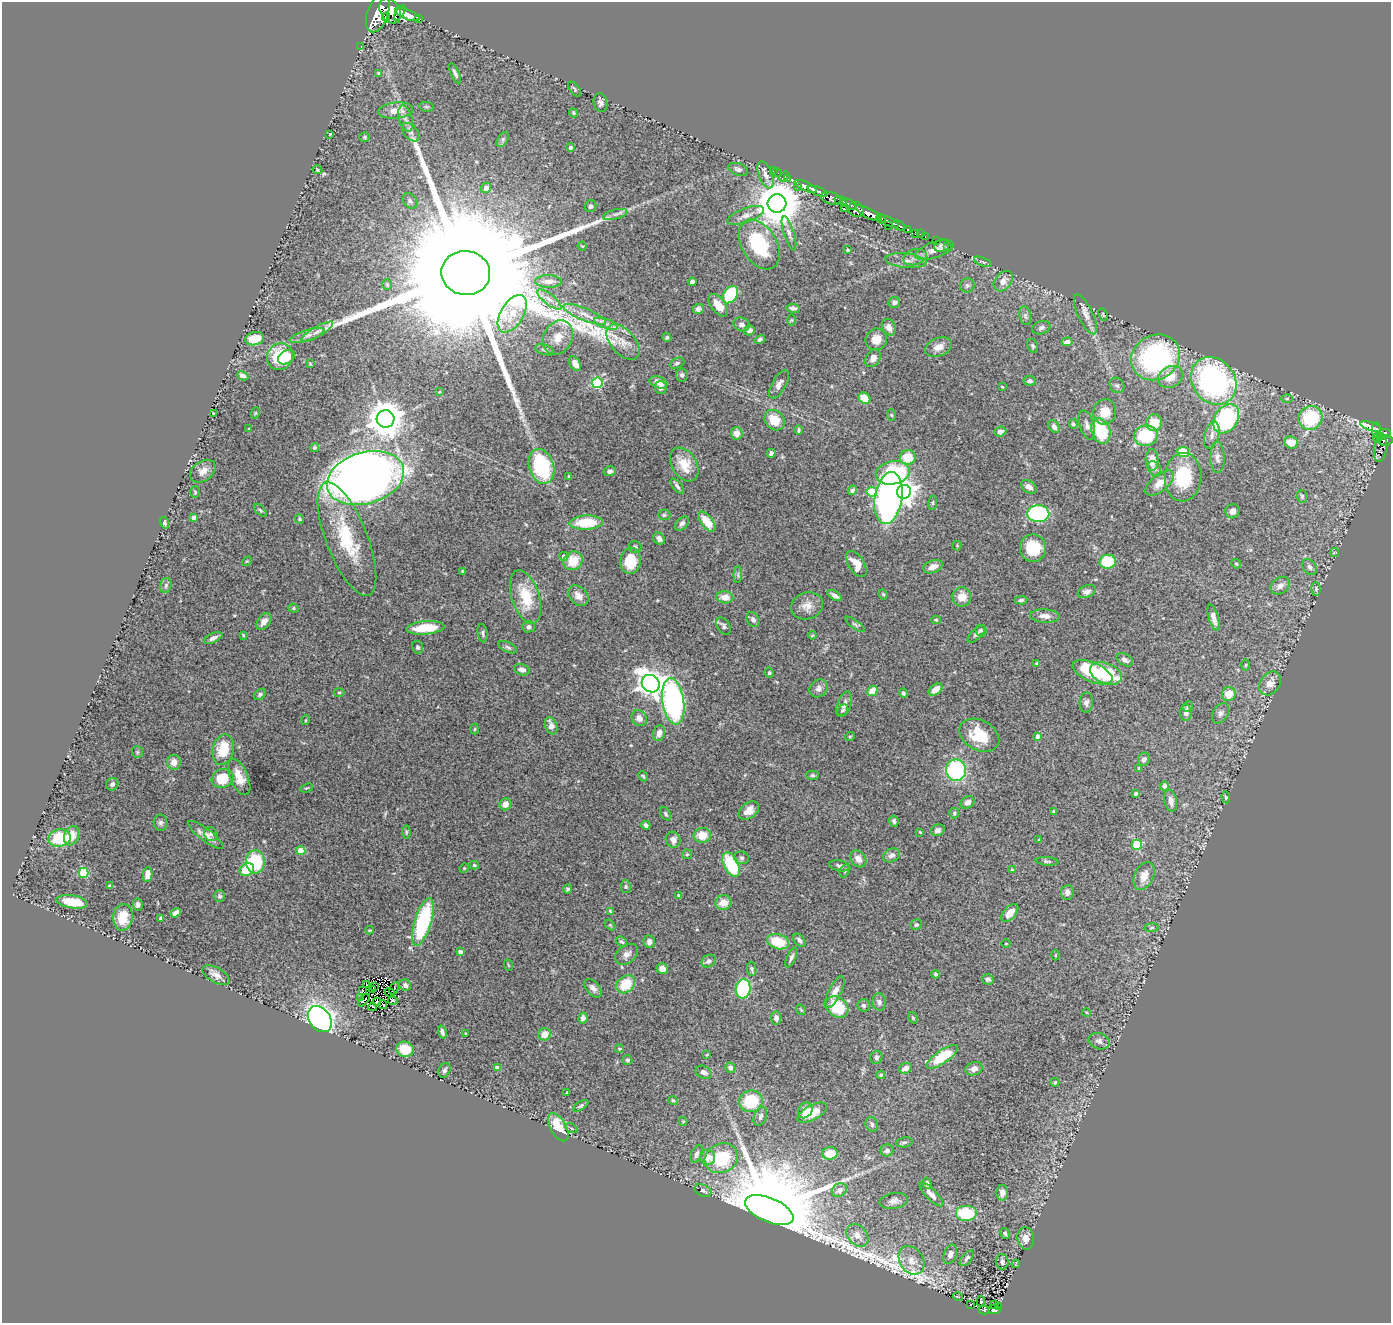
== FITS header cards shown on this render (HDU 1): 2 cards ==
NAXIS1  =                 1389
NAXIS2  =                 1321

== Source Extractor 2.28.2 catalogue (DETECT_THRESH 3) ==
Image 1389 x 1321 px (HDU 1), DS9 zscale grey, 1 PNG px = 1 image px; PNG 1393 x 1325 px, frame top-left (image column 1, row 1321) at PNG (2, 2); each listed source drawn as its Kron ellipse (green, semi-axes under 4 px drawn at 4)
Background 1.75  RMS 0.046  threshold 0.139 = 3 sigma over >= 5 px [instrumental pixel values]
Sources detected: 432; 3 with non-positive FLUX_AUTO (blend fragments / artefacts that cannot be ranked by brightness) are neither listed nor drawn; the other 429 listed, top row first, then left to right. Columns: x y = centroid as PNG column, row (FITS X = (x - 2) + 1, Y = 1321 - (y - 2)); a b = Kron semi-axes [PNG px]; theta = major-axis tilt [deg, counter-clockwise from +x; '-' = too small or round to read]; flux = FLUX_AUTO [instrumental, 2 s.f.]
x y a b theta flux
390 11 13 9 -58 7100
378 13 20 10 70 8200
400 13 8 4 58 2400
407 15 13 5 -22 4400
386 17 4 3 - 510
419 19 4 3 - 210
361 46 3 2 - 26
378 73 3 2 - 3.2
455 73 11 4 -66 9.8
575 89 9 4 -53 5.5
600 103 9 7 -77 11
427 107 7 4 -6 5.6
396 110 17 8 6 38
573 113 5 4 - 3.7
406 118 13 6 -73 19
411 132 11 6 -50 14
330 134 3 3 - 3.5
365 137 5 4 - 4.7
503 139 8 5 59 7.6
571 147 4 4 - 12
738 169 10 6 -19 12
317 170 5 4 - 3.4
773 171 2 2 - 21
777 172 5 2 - 15
766 175 14 6 -69 15
784 176 6 3 38 85
788 179 3 3 - 71
806 186 12 4 -25 2400
797 187 2 2 - 29
486 188 5 5 - 13
818 191 10 4 -20 2900
831 198 10 6 -14 1300
410 201 8 6 -47 10
841 201 6 4 -22 1100
777 203 9 9 - 13000
849 204 8 4 -33 760
591 206 6 5 - 7.5
844 209 4 3 - 290
856 210 8 7 - 1600
869 213 15 4 -28 5400
615 214 12 4 14 12
746 215 19 7 20 23
881 219 5 3 - 1300
889 222 11 3 -24 1800
888 225 2 2 - 52
899 225 7 3 -26 440
907 229 3 3 - 410
789 233 18 5 -73 14
915 233 4 3 - 100
920 234 2 2 - 16
925 237 3 2 - 41
936 241 2 2 - 16
759 244 27 17 -59 220
582 246 4 3 - 2.7
942 246 8 6 22 8.5
948 246 3 2 - 18
848 250 3 3 - 4.1
934 250 20 8 19 26
915 257 12 7 18 18
906 261 20 7 -5 25
983 262 9 4 -21 5.6
466 273 24 22 -10 300000
548 281 13 6 -1 16
1003 281 11 8 51 25
692 282 4 4 - 10
387 284 6 5 - 4.6
967 285 7 7 - 8.2
730 295 9 6 54 180
549 299 15 5 -39 19
894 302 6 5 - 11
718 305 13 7 -52 39
793 308 7 4 -8 12
698 309 5 5 - 9.5
512 314 21 11 59 62
584 314 23 6 -23 35
1085 314 22 7 -65 26
1103 314 6 3 -65 3.4
1025 316 9 6 -80 9.2
792 320 6 4 90 3.5
606 324 12 4 -19 15
742 324 8 6 -25 13
889 327 9 6 -65 20
1041 328 9 6 19 9.9
749 330 6 5 - 17
317 332 18 5 29 17
307 335 18 5 18 19
558 338 18 14 63 48
667 338 4 4 - 5.7
255 339 9 6 12 55
760 339 5 4 - 7.8
876 339 11 10 - 32
623 342 21 12 -49 45
1067 342 5 4 - 15
1033 346 7 5 -64 5.6
939 347 14 9 21 28
544 350 10 5 -18 7.5
280 357 14 12 63 130
286 357 9 6 29 48
1156 357 25 22 32 580
873 358 9 7 57 19
677 363 8 5 23 6
310 364 4 3 - 2.8
575 364 8 5 -58 25
682 375 6 6 - 9.5
243 376 6 4 -27 12
1170 377 13 10 32 49
1030 381 6 5 - 7.7
1214 381 25 21 -53 780
659 382 9 6 -18 32
597 383 5 5 - 240
779 384 16 7 60 20
1117 385 8 7 - 8.9
1002 387 4 3 - 2.7
661 388 6 6 - 13
439 392 3 2 - 2.5
864 398 6 5 - 51
1287 399 5 3 - 3.6
1105 412 13 11 71 53
213 413 2 2 - 2
255 413 6 3 71 2.9
892 415 6 4 -88 3.6
1310 418 12 11 - 200
386 419 9 9 - 7700
1226 419 16 11 57 350
775 420 11 9 -44 65
1154 423 8 8 - 68
1073 424 5 4 - 4.4
1087 425 15 7 -72 17
1054 426 7 5 -57 11
1371 426 11 4 -18 450
249 429 4 3 - 3.4
799 430 5 4 - 5.5
1376 430 8 3 -90 470
1000 431 6 5 - 14
1101 431 13 9 -70 140
737 433 6 6 - 26
1385 433 6 4 6 910
1212 435 14 7 76 19
1146 436 12 10 8 190
1381 436 4 3 - 200
1378 438 4 3 - 190
1385 441 7 5 7 540
1291 443 7 6 - 40
315 447 4 4 - 4.8
1380 449 13 6 81 230
1183 452 6 5 - 97
771 453 4 4 - 7.9
908 457 8 7 - 74
1217 457 15 7 -88 18
1152 460 11 6 -89 42
684 464 18 12 -59 62
542 466 18 12 -73 270
1154 469 8 6 -59 8.4
203 471 14 10 35 24
610 471 6 5 - 10
893 473 17 11 11 230
569 476 3 2 - 2.9
1183 477 24 18 86 160
365 478 39 25 16 3700
1160 483 17 8 39 35
677 486 9 4 -51 8.1
1029 487 8 6 -33 16
852 490 5 3 - 7.1
195 492 6 5 - 4.1
872 492 5 5 - 120
904 492 7 7 - 2000
1302 496 6 5 - 4.9
889 498 26 13 81 1500
933 503 7 3 82 4.4
260 510 8 4 -45 5.1
1232 511 7 7 - 17
1038 514 11 8 -2 390
664 515 6 5 - 5.7
194 517 4 4 - 12
299 519 5 4 - 4.3
707 522 12 6 -53 63
164 523 6 4 -75 8.8
586 523 16 7 2 110
682 524 8 5 45 10
347 539 60 20 -69 220
659 539 6 5 - 12
957 545 5 4 - 3.6
635 547 7 5 -13 7.6
1033 548 14 13 - 110
1335 553 4 2 - 2.6
564 556 4 4 - 13
247 561 5 4 - 3.4
573 561 10 9 - 64
631 561 13 10 85 77
1108 562 8 7 - 120
856 564 14 7 -57 43
1236 564 5 4 - 4.6
933 567 10 6 19 25
1310 567 9 6 -55 11
462 571 3 2 - 2.7
738 575 8 3 86 5.6
166 585 8 5 75 7.3
1280 586 10 8 36 17
1316 589 6 4 88 6.2
1087 592 9 6 22 14
883 594 5 3 - 3.7
835 595 8 4 -32 12
578 596 12 8 -46 23
526 597 28 13 -73 110
725 597 8 6 -8 31
962 597 10 9 - 41
1021 600 6 4 3 6.7
807 606 16 13 19 34
294 608 5 4 - 4.3
1045 616 15 6 -3 23
1214 618 13 5 -74 21
753 619 8 6 -57 9.9
936 620 5 4 - 3.9
264 621 9 6 53 20
855 624 11 4 -36 6.5
724 626 9 6 -58 8.7
529 627 6 5 - 9.9
425 628 19 6 5 89
981 630 6 5 - 5.8
483 633 9 5 -81 7
976 634 11 5 44 8.6
243 635 4 2 - 2.7
812 635 4 3 - 3.4
213 638 10 4 25 12
418 647 6 5 - 7
508 647 10 5 -25 8.1
1125 660 9 5 -30 13
1037 664 4 3 - 5
1246 665 6 4 88 3.6
522 670 8 5 -17 17
1092 672 21 9 -24 190
769 673 5 4 - 5.1
1106 673 17 10 -21 150
1270 683 13 9 54 31
651 684 9 8 - 3200
819 688 10 8 43 16
936 689 8 5 38 35
872 691 5 4 - 42
339 692 5 3 - 3.4
903 693 5 4 - 6.6
260 694 7 5 42 6.2
1229 694 7 7 - 44
673 701 23 11 -81 770
1086 703 10 6 87 11
844 704 13 6 70 17
1188 706 6 4 49 4.7
843 710 6 4 48 5.4
1186 713 8 5 -87 16
1221 713 11 7 58 12
639 718 8 7 - 20
306 720 5 3 - 2.8
551 726 9 6 -70 24
475 729 5 3 - 3.1
659 733 8 6 75 21
979 735 21 15 -29 97
850 736 5 3 - 2.7
1038 736 4 4 - 15
223 750 15 10 77 91
137 752 6 5 - 4.2
1144 759 7 6 - 13
174 762 7 7 - 27
1139 768 3 3 - 2.8
956 770 11 10 - 320
812 775 6 4 1 5
643 776 6 4 -46 4.3
239 777 19 9 -67 45
223 778 11 9 19 85
112 784 6 5 - 9.1
1164 786 4 4 - 17
307 788 6 3 22 3.5
1136 794 4 3 - 5.1
1226 797 6 4 -85 5
1171 801 11 6 -77 22
967 802 7 6 - 14
505 804 6 5 - 21
749 811 11 7 38 25
1054 811 4 3 - 8.9
954 813 5 5 - 4.8
666 814 7 4 -58 5.9
894 821 6 4 -77 7.4
160 823 8 7 - 9.8
646 825 4 4 - 10
938 830 7 5 23 9.6
406 832 6 3 -83 3.8
920 832 4 3 - 3.2
211 834 7 6 - 7.2
206 835 22 6 -38 26
702 835 8 7 - 51
72 836 10 7 68 51
60 838 11 8 11 120
673 840 8 7 - 17
1039 840 4 3 - 2.9
1137 845 5 5 - 190
301 851 4 4 - 66
687 854 5 4 - 4.1
892 855 9 6 29 14
741 858 7 6 - 7.8
858 859 9 7 -50 23
1047 861 11 3 -6 5.8
255 862 11 9 -88 200
731 864 13 7 -63 190
474 865 5 3 - 4.5
839 866 10 5 -12 9.7
464 868 5 4 - 3.6
247 870 7 6 - 87
1012 870 4 4 - 4.4
845 871 7 4 64 5.6
83 873 5 5 - 170
148 875 7 4 84 30
1144 876 14 9 66 37
110 886 4 3 - 5.2
626 887 6 5 - 5.7
568 889 4 4 - 4.8
1067 892 7 6 - 13
679 895 3 3 - 5.8
220 896 6 5 - 7.7
72 902 16 6 -9 68
723 903 8 7 - 34
138 904 6 5 - 9.9
610 911 4 3 - 3.9
176 913 5 4 - 14
1010 913 11 6 49 33
123 917 13 9 85 51
160 918 4 3 - 4
423 922 25 8 73 320
610 925 6 4 -45 3.6
916 925 6 5 - 6
1151 928 7 4 7 4.9
369 930 4 3 - 3.1
800 940 7 5 -50 11
621 942 6 4 -40 5.8
649 942 6 6 - 14
778 942 11 7 -16 94
1006 944 4 3 - 2.4
460 952 4 3 - 13
627 954 13 9 38 18
1055 955 5 3 - 2.7
791 957 10 4 66 8.5
709 961 7 6 - 10
508 965 6 3 -70 3.1
662 969 6 5 - 24
752 969 7 4 -80 5.9
935 974 4 4 - 6.7
216 975 15 7 -28 19
988 979 6 5 - 9.2
626 984 10 8 40 84
366 985 3 2 - 0.06
405 985 6 5 - 9.3
374 987 2 2 - 2.7
394 988 6 2 59 4.1
593 988 11 6 -48 15
743 989 9 7 82 300
373 990 2 2 - 2.6
362 991 3 2 - 0.47
835 992 18 6 63 29
390 993 6 2 -41 1.6
361 997 2 2 - 2.9
364 1000 7 2 47 2.5
393 1000 5 4 - 19
377 1002 4 2 - 1.6
879 1002 8 6 -84 11
383 1005 4 2 - 0.87
863 1005 6 6 - 6.9
373 1007 4 2 - 1.6
837 1007 12 9 -38 130
801 1010 6 3 -54 3.6
1086 1012 4 3 - 3
583 1018 5 4 - 11
776 1018 6 5 - 16
913 1018 6 4 -71 4.3
320 1019 14 10 -54 1900
442 1032 6 3 -74 9.1
466 1033 3 2 - 2.9
545 1034 6 6 - 37
1099 1041 10 8 -19 14
405 1049 9 7 -17 65
620 1049 4 3 - 3.2
707 1055 3 2 - 2.6
876 1057 6 6 - 7.4
942 1057 18 6 34 140
627 1060 5 5 - 6.3
497 1068 4 4 - 32
730 1068 5 4 - 13
905 1068 6 5 - 18
974 1069 9 6 20 20
445 1070 7 5 61 8.3
704 1072 8 6 -26 14
881 1075 4 3 - 3.9
1055 1082 4 4 - 5.9
567 1092 3 3 - 2.9
673 1100 5 4 - 5.6
751 1101 12 10 18 160
581 1106 8 4 33 5.8
805 1110 8 6 54 28
812 1113 16 7 29 52
760 1116 10 6 68 11
683 1121 4 4 - 2.8
872 1124 7 6 - 8
558 1127 15 8 -60 96
571 1128 6 4 -28 5
904 1142 8 5 10 5.7
887 1150 6 6 - 11
830 1153 8 6 2 53
697 1154 9 5 64 13
708 1157 7 7 - 32
721 1158 17 14 24 180
927 1183 6 4 -72 9.9
839 1190 8 6 32 22
703 1191 9 6 -26 9.3
1002 1193 8 6 88 14
931 1194 16 5 -46 21
894 1201 14 8 9 19
769 1210 26 12 -23 98000
966 1213 11 8 0 140
1005 1233 6 4 -60 7
857 1235 13 9 -49 30
1026 1238 11 8 -83 23
950 1254 10 6 70 15
967 1258 9 5 51 7.6
911 1260 15 11 -57 37
1002 1262 7 6 - 12
1016 1264 4 2 - 1.7
958 1297 5 3 - 2.6
981 1301 5 3 - 5.3
970 1305 3 2 - 5
994 1305 3 2 - 34
998 1307 2 2 - 2.3
984 1310 5 4 - 73
994 1310 6 4 -2 9.4
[3 non-positive-flux detections neither listed nor drawn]